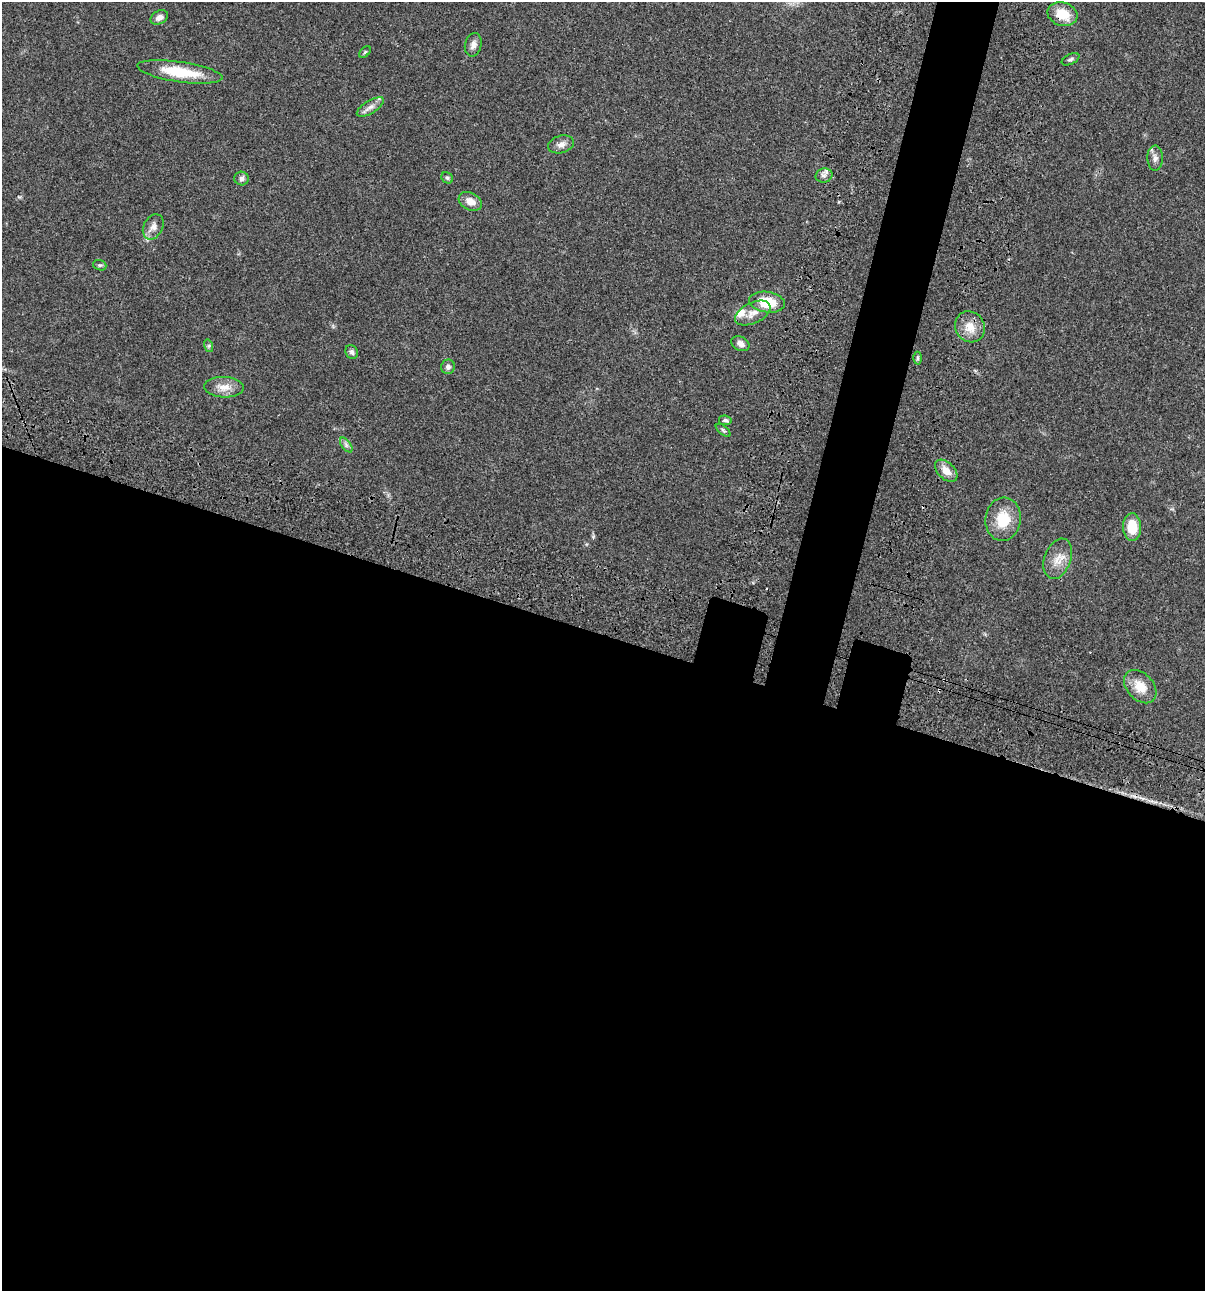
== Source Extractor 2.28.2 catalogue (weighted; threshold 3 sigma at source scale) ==
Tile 14 of 4 x 4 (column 2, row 4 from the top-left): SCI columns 1438-2640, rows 120-1408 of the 5406 x 5391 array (HDU 1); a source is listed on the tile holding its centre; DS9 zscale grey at full resolution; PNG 1207 x 1293 px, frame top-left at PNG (2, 2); each listed source drawn as its Kron ellipse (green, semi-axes under 4 px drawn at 4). Shown black and unused: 54% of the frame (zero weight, under 3 of 4 exposures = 9% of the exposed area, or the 3 px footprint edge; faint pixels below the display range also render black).
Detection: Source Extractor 2.28.2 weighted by HDU 2 'WHT'; one run over the whole footprint, this tile lists its part. Background 0.0472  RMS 0.0053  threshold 0.0239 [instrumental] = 3 sigma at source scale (4.5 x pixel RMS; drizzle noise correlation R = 1.50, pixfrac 1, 0.05/0.05 arcsec/px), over >= 5 px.
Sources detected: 33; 1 inside a brighter listed object's ellipse — not listed separately; the other 32 listed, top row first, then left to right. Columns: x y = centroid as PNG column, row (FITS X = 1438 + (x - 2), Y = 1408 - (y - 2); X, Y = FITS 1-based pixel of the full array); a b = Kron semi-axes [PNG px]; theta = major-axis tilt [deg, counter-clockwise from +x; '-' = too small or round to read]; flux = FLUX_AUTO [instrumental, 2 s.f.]
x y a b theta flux
1062 14 15 11 -15 10
159 17 9 6 30 2.7
473 45 12 8 76 2.7
365 52 7 4 45 0.69
1071 59 9 5 25 1.1
180 72 43 10 -8 19
370 107 15 6 31 2.8
561 144 13 8 17 3
1155 158 12 8 -89 2.5
824 175 8 7 - 1.9
242 178 7 7 - 1.6
447 178 6 5 - 0.87
470 201 12 8 -28 4.5
153 227 13 9 63 3.4
100 265 7 5 -18 0.84
767 302 18 10 -9 14
753 313 19 10 25 5.2
970 327 16 14 -54 6.8
740 344 9 7 -27 2.8
209 346 6 4 -73 0.8
352 352 7 6 - 1.4
917 358 6 4 90 0.79
448 367 7 7 - 1.5
224 387 19 10 -2 5.7
725 420 6 5 - 1.1
723 430 9 4 -39 0.87
346 445 8 4 -54 1.4
946 471 13 8 -44 5.3
1003 519 22 17 84 14
1132 527 14 9 -87 11
1058 559 21 13 70 6.7
1140 687 19 13 -47 8.7
Overlapping masked pixels (flux is a lower limit): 1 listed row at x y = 1062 14